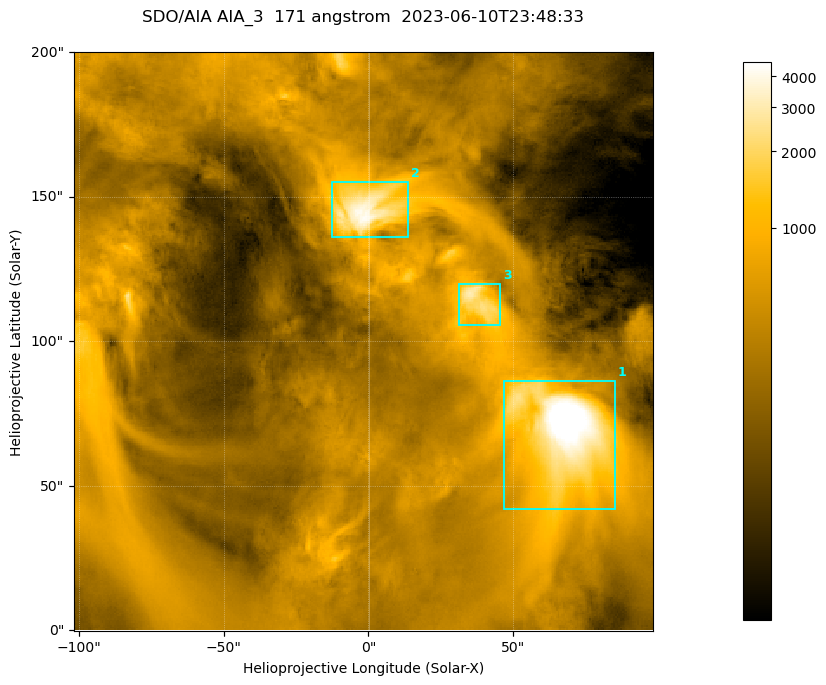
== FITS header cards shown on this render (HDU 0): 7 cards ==
TELESCOP= 'SDO/AIA '
INSTRUME= 'AIA_3   '
WAVELNTH=                  171
WAVEUNIT= 'angstrom'
DATE-OBS= '2023-06-10T23:48:33.351'
CTYPE1  = 'HPLN-TAN'
CTYPE2  = 'HPLT-TAN'

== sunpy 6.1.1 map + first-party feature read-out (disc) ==
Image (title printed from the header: SDO/AIA AIA_3  171 angstrom  2023-06-10T23:48:33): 334 x 334 px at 0.599 arcsec/px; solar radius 945 arcsec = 1577 px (partial field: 1.4% of the solar disc is inside the frame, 100% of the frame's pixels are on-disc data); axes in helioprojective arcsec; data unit not stated in the header (colour bar unlabelled)
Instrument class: DISC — disc imager (sunpy class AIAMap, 171 A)
Bright regions (active regions / flare kernels): reference = the on-disc median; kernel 3 px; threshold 5 sigma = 1094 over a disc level ~357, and >= 1.15x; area >= 111 px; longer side >= 4 px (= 2.4 arcsec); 3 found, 3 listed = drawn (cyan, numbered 1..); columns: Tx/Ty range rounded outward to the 2 arcsec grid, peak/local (2 s.f.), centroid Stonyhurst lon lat
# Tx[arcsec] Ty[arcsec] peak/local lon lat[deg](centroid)
1 46..86 42..86 19 +4 +5
2 -14..14 136..156 12 +0 +9
3 30..46 104..120 8.4 +2 +7